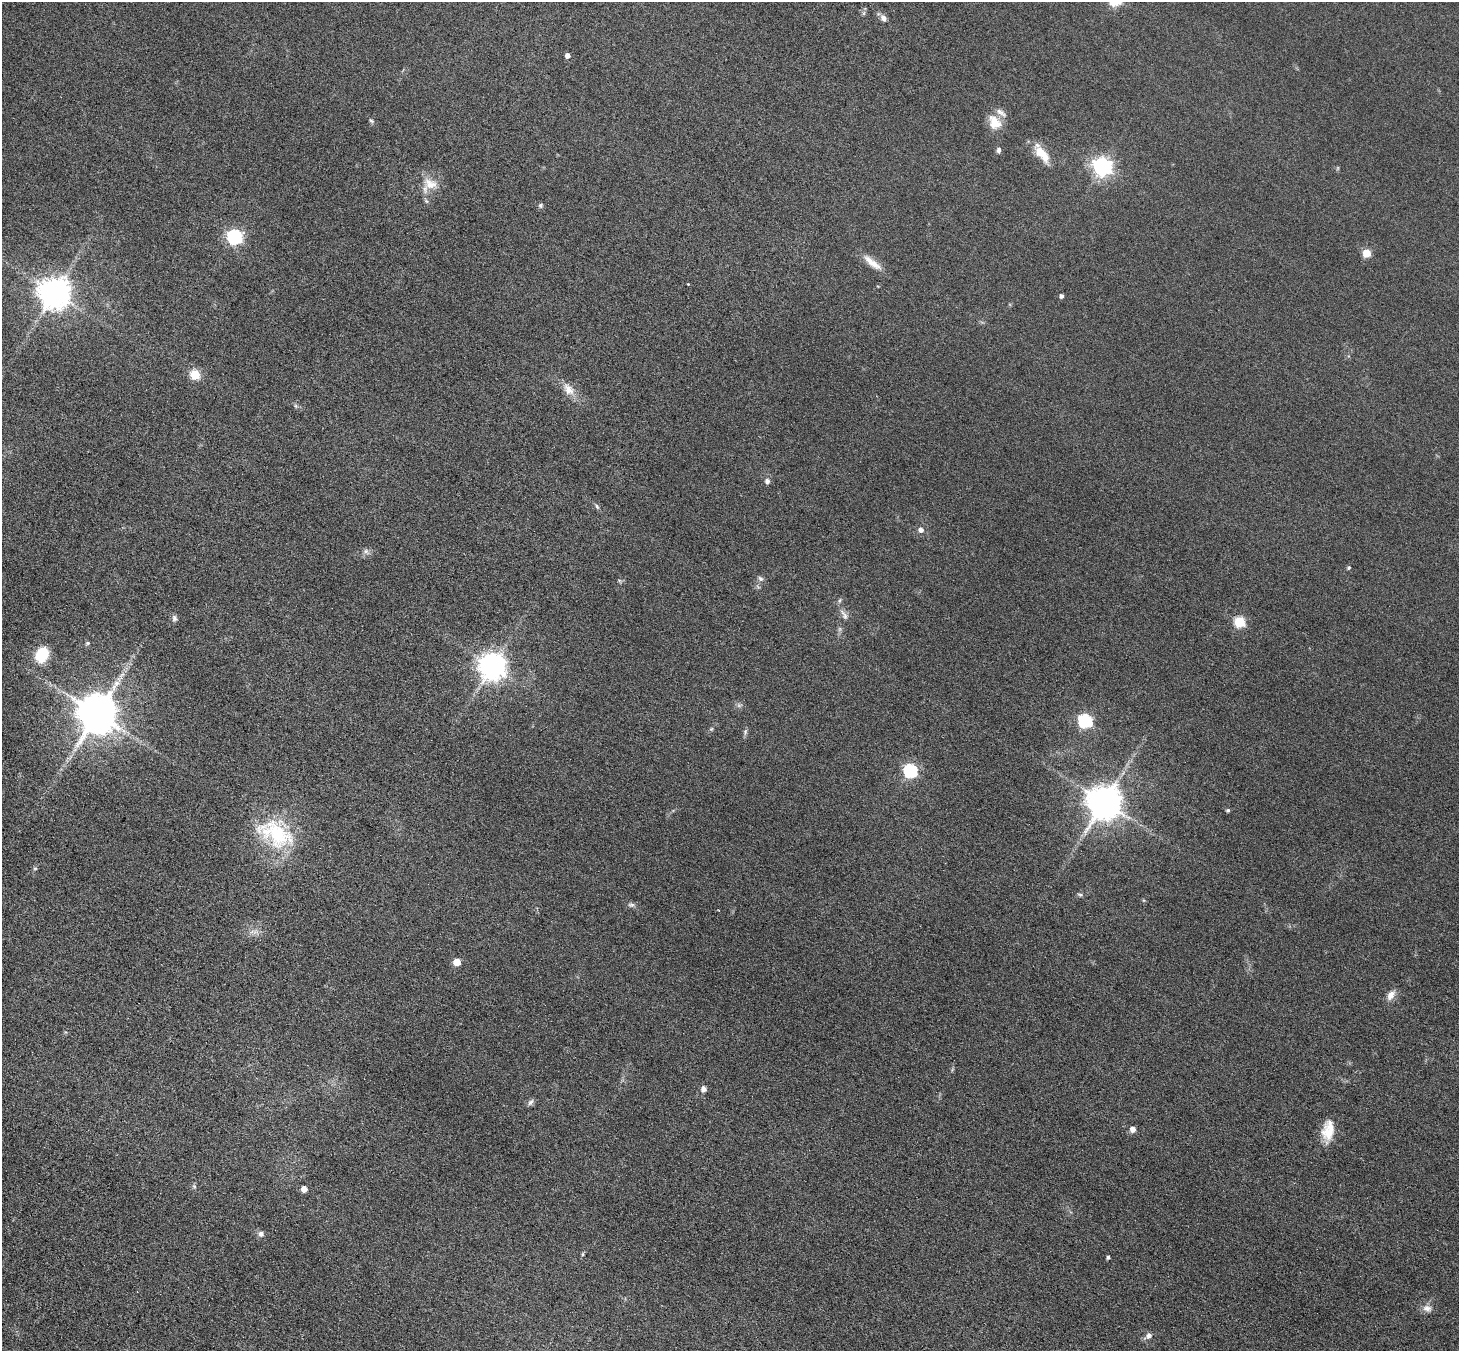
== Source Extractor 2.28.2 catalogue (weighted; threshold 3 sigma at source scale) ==
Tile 7 of 4 x 4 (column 3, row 2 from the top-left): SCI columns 2934-4390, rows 3009-4357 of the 5861 x 5868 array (HDU 1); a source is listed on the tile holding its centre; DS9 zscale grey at full resolution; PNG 1461 x 1353 px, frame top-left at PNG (2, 2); no overlay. Nothing masked; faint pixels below the display range render black.
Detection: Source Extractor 2.28.2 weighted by HDU 2 'WHT'; one run over the whole footprint, this tile lists its part. Background 0.0929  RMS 0.01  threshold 0.0408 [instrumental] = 3 sigma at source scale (4.09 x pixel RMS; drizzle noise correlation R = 1.36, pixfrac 0.8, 0.05/0.05 arcsec/px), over >= 5 px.
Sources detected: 58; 1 too faint to see at this stretch — not listed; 2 inside a brighter listed object's ellipse — not listed separately; the other 55 listed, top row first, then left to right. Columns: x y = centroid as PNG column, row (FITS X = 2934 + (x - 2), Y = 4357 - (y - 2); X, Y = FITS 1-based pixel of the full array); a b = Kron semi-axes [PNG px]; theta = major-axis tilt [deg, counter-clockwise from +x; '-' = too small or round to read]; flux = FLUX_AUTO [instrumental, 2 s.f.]
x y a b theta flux
883 18 9 7 -52 4
567 55 5 4 - 4.7
371 121 7 4 -21 1.4
994 122 17 13 -60 16
999 150 6 5 - 2.6
1042 154 23 9 -50 20
1102 166 7 7 - 410
430 184 21 13 -27 14
540 205 6 6 - 1.9
235 237 7 6 - 180
1366 253 5 5 - 25
872 263 28 8 -38 11
688 284 3 3 - 0.51
55 293 9 9 - 1600
1061 296 4 4 - 2.5
195 374 5 5 - 46
568 389 19 11 -52 11
767 481 5 5 - 3.9
597 506 8 4 -63 1.8
921 530 6 5 - 4
366 551 7 6 - 2.6
1349 568 6 5 - 1.3
760 578 8 6 -38 2.4
840 600 6 4 71 1.4
844 615 16 6 -60 4.8
174 618 8 7 - 2.7
1239 622 6 5 - 69
88 643 5 4 - 1.3
42 655 15 11 64 33
492 666 9 8 - 1000
98 714 11 11 - 2900
1085 721 7 6 - 130
711 729 6 4 45 1.3
745 732 7 4 73 1.8
910 771 6 6 - 130
1104 802 10 10 - 2100
1228 810 5 4 - 1.6
276 834 50 27 -29 74
35 868 6 4 1 1.2
1080 895 7 5 -15 1.6
631 905 9 7 -8 2.6
255 932 7 4 18 2.7
457 962 5 5 - 16
1391 995 15 8 56 6.7
704 1089 5 5 - 5.7
530 1102 9 6 52 2.8
1133 1129 5 5 - 5.9
1327 1132 23 16 -81 17
194 1186 6 4 -46 1.4
304 1189 5 5 - 7.3
261 1234 7 7 - 3.5
583 1254 6 4 89 1.2
1108 1257 4 4 - 1.6
1427 1308 13 9 -20 5.6
1148 1336 11 8 39 4.2